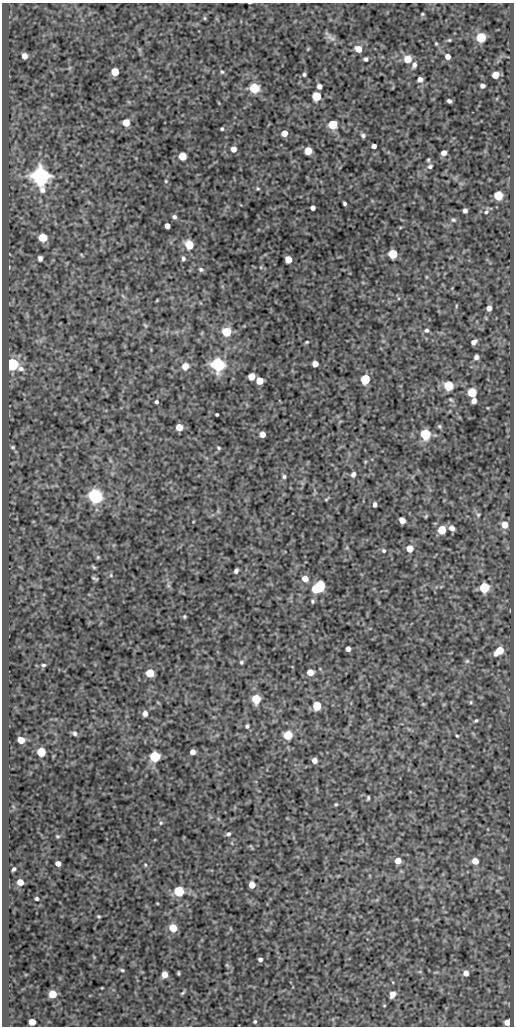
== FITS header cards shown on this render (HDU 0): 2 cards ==
NAXIS1  =                  512
NAXIS2  =                 1024

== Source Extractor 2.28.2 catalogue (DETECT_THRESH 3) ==
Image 512 x 1024 px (HDU 0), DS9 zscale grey, 1 PNG px = 1 image px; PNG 516 x 1028 px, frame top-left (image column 1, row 1024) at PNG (2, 3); no overlay
Background 77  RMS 0.6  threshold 1.8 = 3 sigma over >= 5 px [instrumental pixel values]
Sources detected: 162; all 162 listed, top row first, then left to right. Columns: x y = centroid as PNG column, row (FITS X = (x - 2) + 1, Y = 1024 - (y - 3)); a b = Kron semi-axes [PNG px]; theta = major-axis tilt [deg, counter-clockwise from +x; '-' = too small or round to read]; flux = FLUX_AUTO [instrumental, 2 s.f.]
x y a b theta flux
422 14 4 3 - 43
205 18 6 4 -89 49
331 37 17 7 -36 200
481 38 6 5 - 3200
449 40 5 4 - 46
436 43 4 3 - 43
308 49 6 3 45 39
358 49 5 5 - 620
24 56 5 5 - 330
448 56 5 5 - 260
366 59 5 5 - 96
408 59 5 5 - 910
414 65 8 5 68 150
115 72 5 5 - 1300
222 72 5 5 - 60
304 74 4 3 - 68
495 75 5 5 - 640
420 79 5 4 - 210
319 86 4 4 - 210
482 86 4 4 - 150
254 88 6 5 - 3300
316 96 5 5 - 2100
449 101 5 4 - 110
126 123 5 5 - 950
332 124 5 5 - 2100
222 129 3 3 - 60
284 133 5 5 - 440
363 135 6 5 - 99
374 146 4 4 - 190
234 149 5 5 - 270
308 151 5 5 - 840
444 153 5 4 - 260
182 156 5 5 - 1200
428 160 5 4 - 52
430 166 7 6 - 100
40 176 7 6 - 31000
166 181 4 4 - 42
258 188 5 4 - 53
498 196 5 5 - 2100
344 203 4 3 - 79
313 208 4 4 - 160
465 211 4 4 - 140
486 212 7 5 57 90
174 217 5 5 - 110
453 220 7 5 -5 82
167 226 5 4 - 280
43 238 5 5 - 1500
189 245 5 5 - 2100
393 254 5 5 - 2300
81 255 6 3 -46 40
40 258 5 4 - 150
183 258 5 4 - 93
288 259 5 5 - 790
261 267 5 3 - 38
201 269 7 5 -17 94
426 277 5 3 - 35
123 296 7 3 -53 56
157 300 4 3 - 34
456 306 6 3 89 44
489 308 5 5 - 240
145 325 6 3 -45 45
426 330 7 5 1 100
226 332 5 5 - 2300
307 342 5 3 - 48
474 342 5 4 - 210
476 357 5 4 - 180
12 364 6 6 - 9000
315 364 5 5 - 380
218 365 6 6 - 10000
185 366 5 5 - 660
251 377 5 5 - 760
365 379 6 5 - 2600
259 381 5 5 - 890
448 386 5 5 - 3000
472 392 5 5 - 2400
474 401 5 4 - 290
156 402 4 3 - 75
217 414 3 3 - 52
440 426 6 5 - 63
179 427 5 5 - 790
262 434 5 5 - 340
425 434 6 5 - 4400
13 447 6 5 - 65
219 448 4 3 - 55
353 474 6 5 - 150
284 477 6 5 - 81
95 496 8 6 -36 11000
326 499 6 3 42 46
375 504 5 4 - 130
478 515 7 5 -54 78
426 516 6 3 46 48
402 520 5 5 - 360
505 525 6 6 - 610
452 528 6 5 - 220
442 530 5 5 - 1400
410 548 5 5 - 760
383 550 6 5 - 69
98 557 6 5 - 61
94 567 6 3 -43 57
236 571 5 4 - 120
111 575 6 5 - 72
95 578 7 3 -23 65
305 579 6 5 - 370
168 585 6 6 - 74
320 586 8 6 50 4700
484 588 6 5 - 3200
315 589 4 4 - 1300
312 601 5 4 - 66
184 617 4 4 - 52
348 649 4 4 - 230
499 651 8 5 43 1000
467 661 6 6 - 78
241 662 4 4 - 69
43 665 6 4 4 70
310 672 5 5 - 590
150 673 5 5 - 1500
256 699 6 5 - 2100
471 702 6 5 - 64
423 704 5 4 - 41
317 706 5 5 - 2100
145 713 6 5 - 210
476 721 7 4 37 70
247 726 5 4 - 78
75 733 6 5 - 120
288 735 5 5 - 2200
457 736 5 3 - 47
21 740 5 5 - 660
41 752 5 5 - 2100
193 752 5 4 - 300
155 757 6 5 - 3900
314 760 5 5 - 200
368 798 4 3 - 60
336 804 4 3 - 48
161 823 5 4 - 55
228 834 5 5 - 99
57 836 5 4 - 52
251 847 7 2 -58 33
398 861 5 5 - 470
475 861 6 5 - 490
58 863 5 4 - 220
145 865 5 4 - 47
14 869 4 3 - 83
20 882 5 5 - 440
252 885 5 5 - 590
179 891 5 5 - 3800
37 899 4 3 - 77
157 903 4 3 - 32
99 916 4 4 - 49
173 928 5 5 - 1300
260 959 4 4 - 130
227 965 7 4 -45 57
122 970 5 4 - 57
178 973 4 2 - 50
466 973 6 5 - 260
164 974 5 5 - 370
102 988 3 2 - 27
183 993 6 3 38 58
53 994 5 5 - 1200
392 994 6 5 - 340
255 1021 5 5 - 67
32 1022 5 5 - 560
507 1022 5 5 - 300